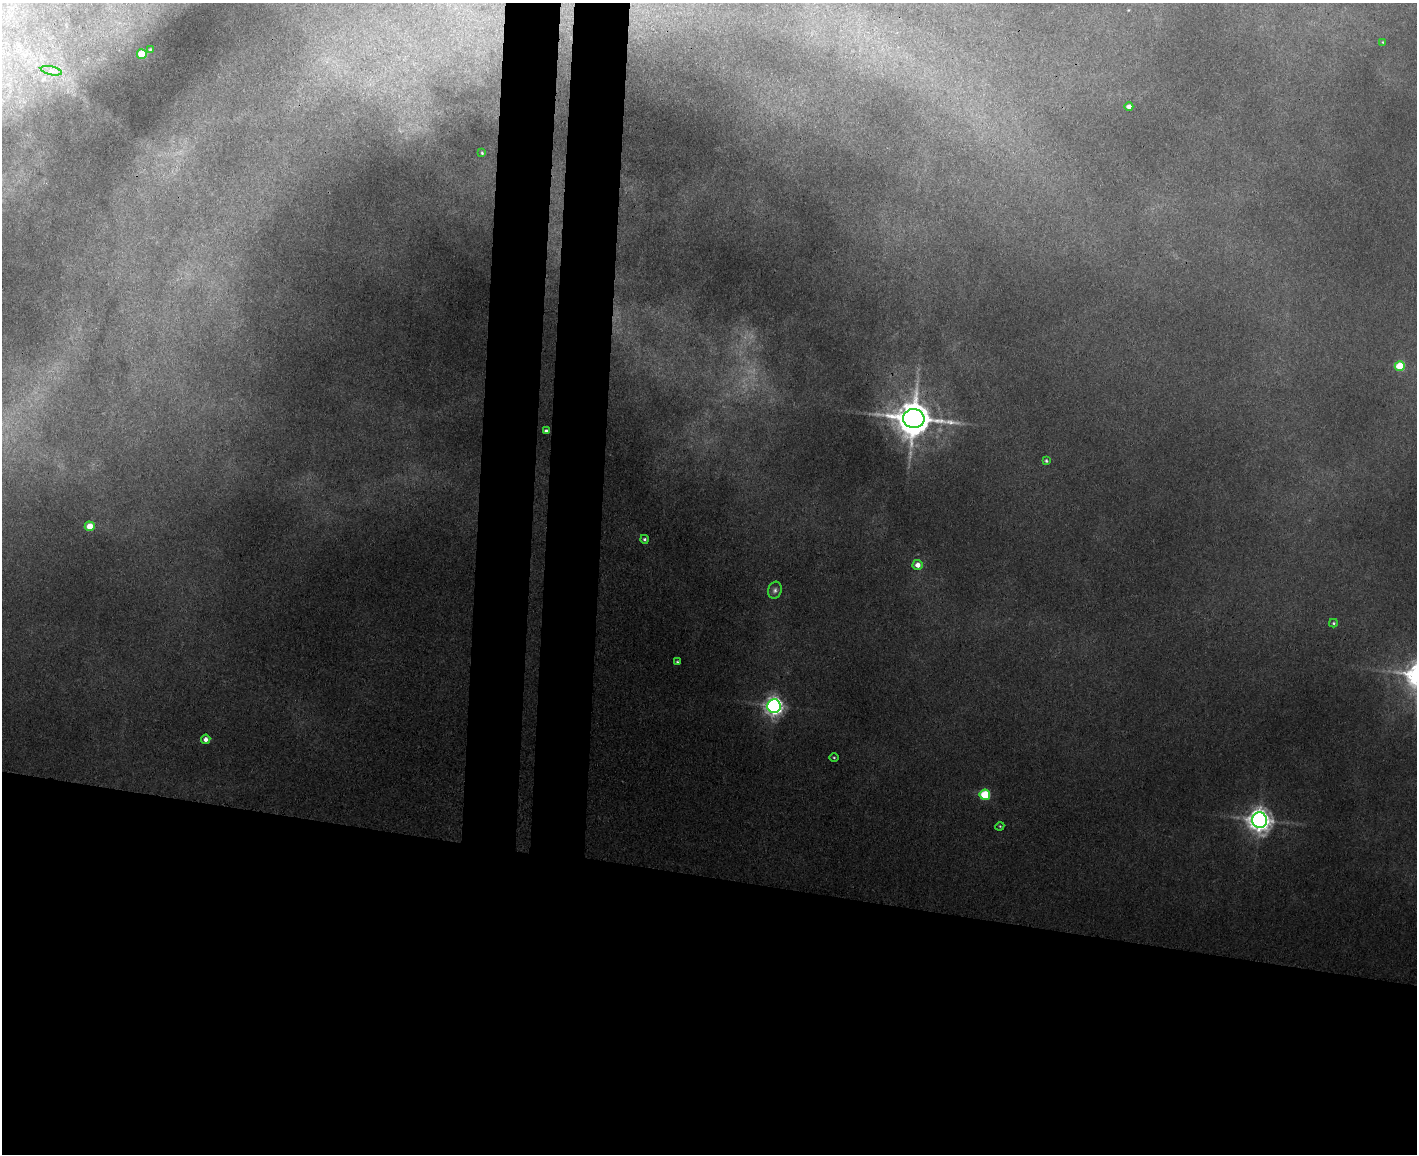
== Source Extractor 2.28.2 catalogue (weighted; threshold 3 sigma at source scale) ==
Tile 11 of 3 x 4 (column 2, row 4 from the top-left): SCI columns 1702-3116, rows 16-1167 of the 4707 x 4636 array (HDU 1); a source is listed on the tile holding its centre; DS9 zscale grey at full resolution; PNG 1419 x 1156 px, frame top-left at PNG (2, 3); each listed source drawn as its Kron ellipse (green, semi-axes under 4 px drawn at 4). Shown black and unused: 30% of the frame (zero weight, under 3 of 4 exposures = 6% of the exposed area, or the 3 px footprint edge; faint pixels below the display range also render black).
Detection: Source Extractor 2.28.2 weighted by HDU 2 'WHT'; one run over the whole footprint, this tile lists its part. Background 0.0941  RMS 0.008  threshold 0.0361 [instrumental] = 3 sigma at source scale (4.5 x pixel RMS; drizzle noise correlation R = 1.50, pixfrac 1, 0.05/0.05 arcsec/px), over >= 5 px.
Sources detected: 22; all 22 listed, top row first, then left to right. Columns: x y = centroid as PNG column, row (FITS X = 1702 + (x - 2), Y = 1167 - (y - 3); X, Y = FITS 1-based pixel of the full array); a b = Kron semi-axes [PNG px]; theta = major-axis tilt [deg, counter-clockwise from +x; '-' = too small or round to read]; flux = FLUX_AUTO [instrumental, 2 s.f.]
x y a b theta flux
1383 42 3 3 - 0.61
150 49 3 3 - 0.78
142 54 5 5 - 26
51 71 10 4 -13 2.7
1129 107 4 4 - 4
482 153 4 2 - 0.7
1400 366 5 5 - 31
914 419 11 9 -7 2100
546 431 4 4 - 2
1046 461 3 3 - 1
90 526 5 4 - 12
645 539 4 4 - 1.4
918 565 5 5 - 5.7
775 590 8 6 73 2.5
1333 623 4 4 - 0.89
677 662 3 3 - 0.75
774 706 7 6 - 360
206 739 5 4 - 3.6
834 757 4 3 - 0.73
985 795 5 5 - 39
1259 820 7 7 - 640
1000 826 4 3 - 0.71